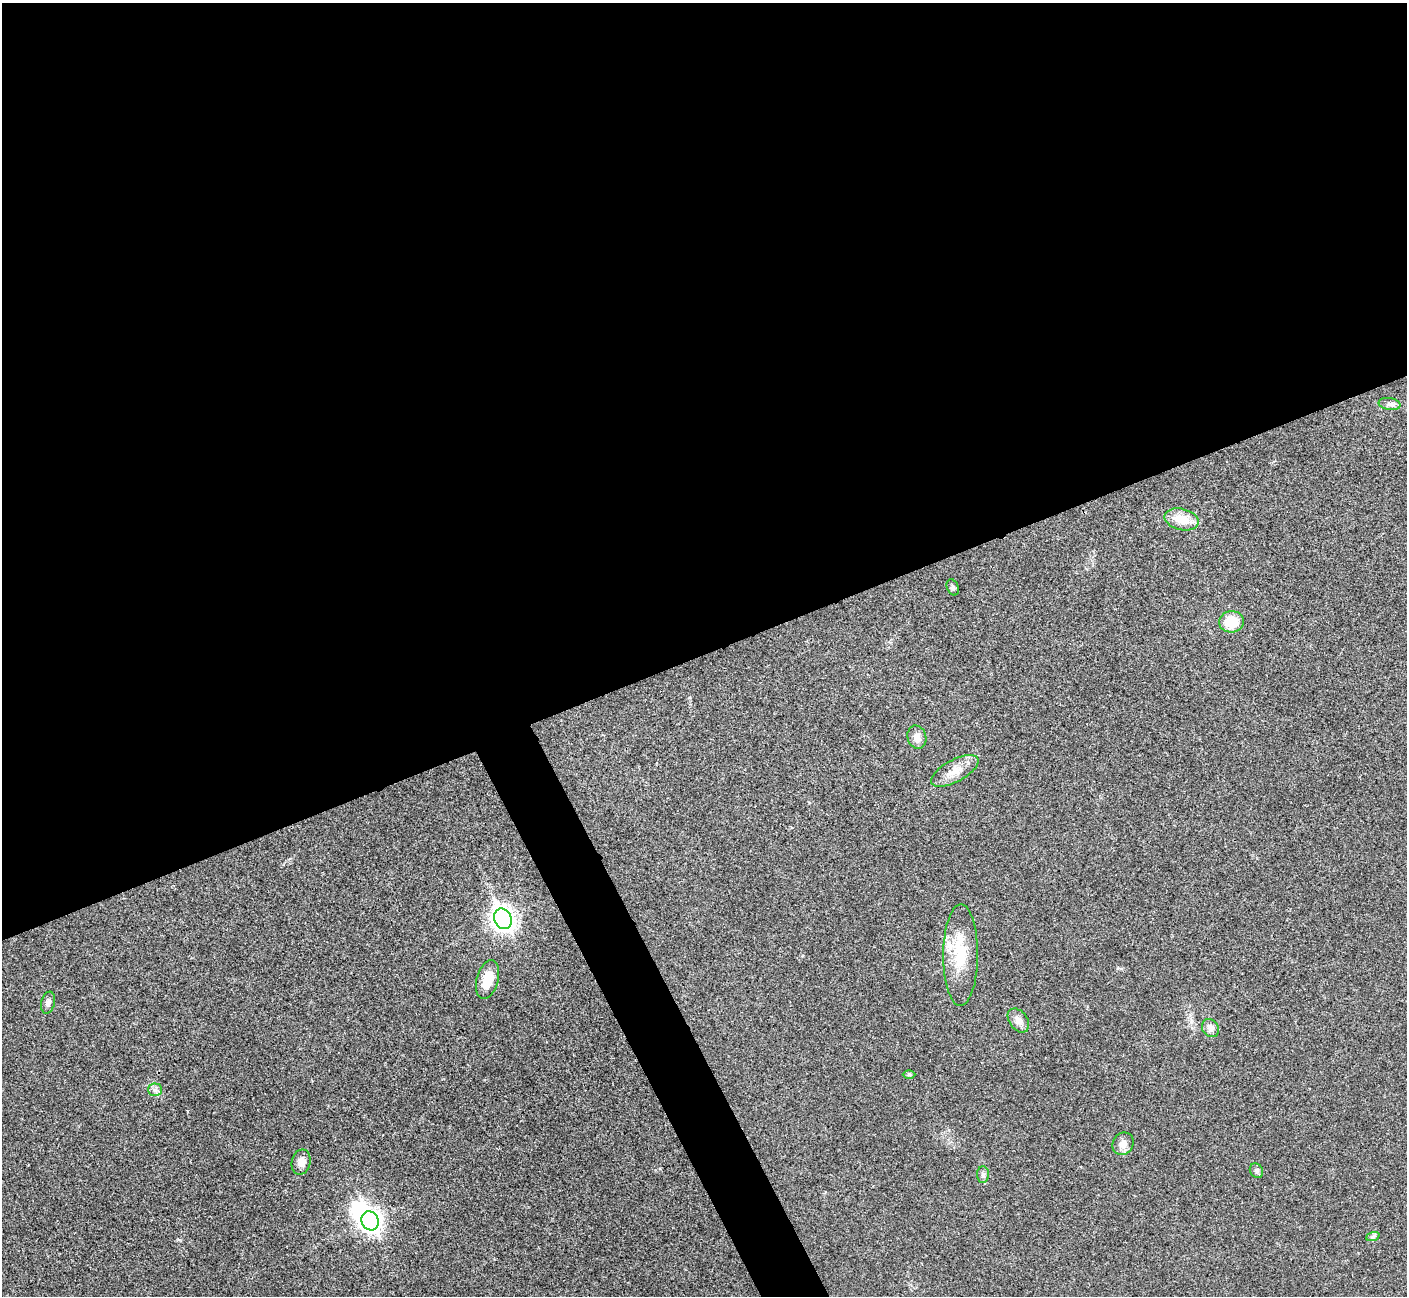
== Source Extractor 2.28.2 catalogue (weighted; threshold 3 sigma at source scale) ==
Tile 2 of 4 x 4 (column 2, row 1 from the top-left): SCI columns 1408-2812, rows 4037-5330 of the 5630 x 5618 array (HDU 1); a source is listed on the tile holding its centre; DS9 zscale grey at full resolution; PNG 1409 x 1298 px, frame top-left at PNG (2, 3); each listed source drawn as its Kron ellipse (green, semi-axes under 4 px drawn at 4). Shown black and unused: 53% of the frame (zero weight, under 3 of 4 exposures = <1% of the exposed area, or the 3 px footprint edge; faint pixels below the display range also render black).
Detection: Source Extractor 2.28.2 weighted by HDU 2 'WHT'; one run over the whole footprint, this tile lists its part. Background 0.0219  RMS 0.0039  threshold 0.0177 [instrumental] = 3 sigma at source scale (4.5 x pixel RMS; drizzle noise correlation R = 1.50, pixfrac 1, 0.05/0.05 arcsec/px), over >= 5 px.
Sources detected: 22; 1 inside a brighter object's white glare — neither listed nor drawn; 1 inside a brighter listed object's ellipse — not listed separately; the other 20 listed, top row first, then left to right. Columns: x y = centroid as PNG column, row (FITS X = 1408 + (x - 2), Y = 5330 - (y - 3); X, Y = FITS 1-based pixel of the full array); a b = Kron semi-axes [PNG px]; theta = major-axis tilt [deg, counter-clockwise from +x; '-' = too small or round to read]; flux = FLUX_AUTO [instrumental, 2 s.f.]
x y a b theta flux
1390 404 11 6 -9 1.4
1182 519 17 10 -13 7.3
953 587 8 5 -67 0.9
1231 622 12 10 4 9.1
917 737 12 9 -74 2.6
955 771 26 11 28 5.7
503 919 10 8 -65 250
961 955 51 17 90 15
488 979 20 11 75 7.4
48 1003 11 6 73 1.6
1018 1020 13 9 -54 2.7
1210 1028 9 8 - 2.4
909 1075 6 4 -1 0.53
155 1090 7 6 - 1.2
1123 1144 12 10 59 3
301 1162 13 9 77 2.8
1256 1171 7 6 - 1
983 1175 8 6 88 1.1
370 1221 10 8 -62 240
1373 1236 7 4 20 0.8